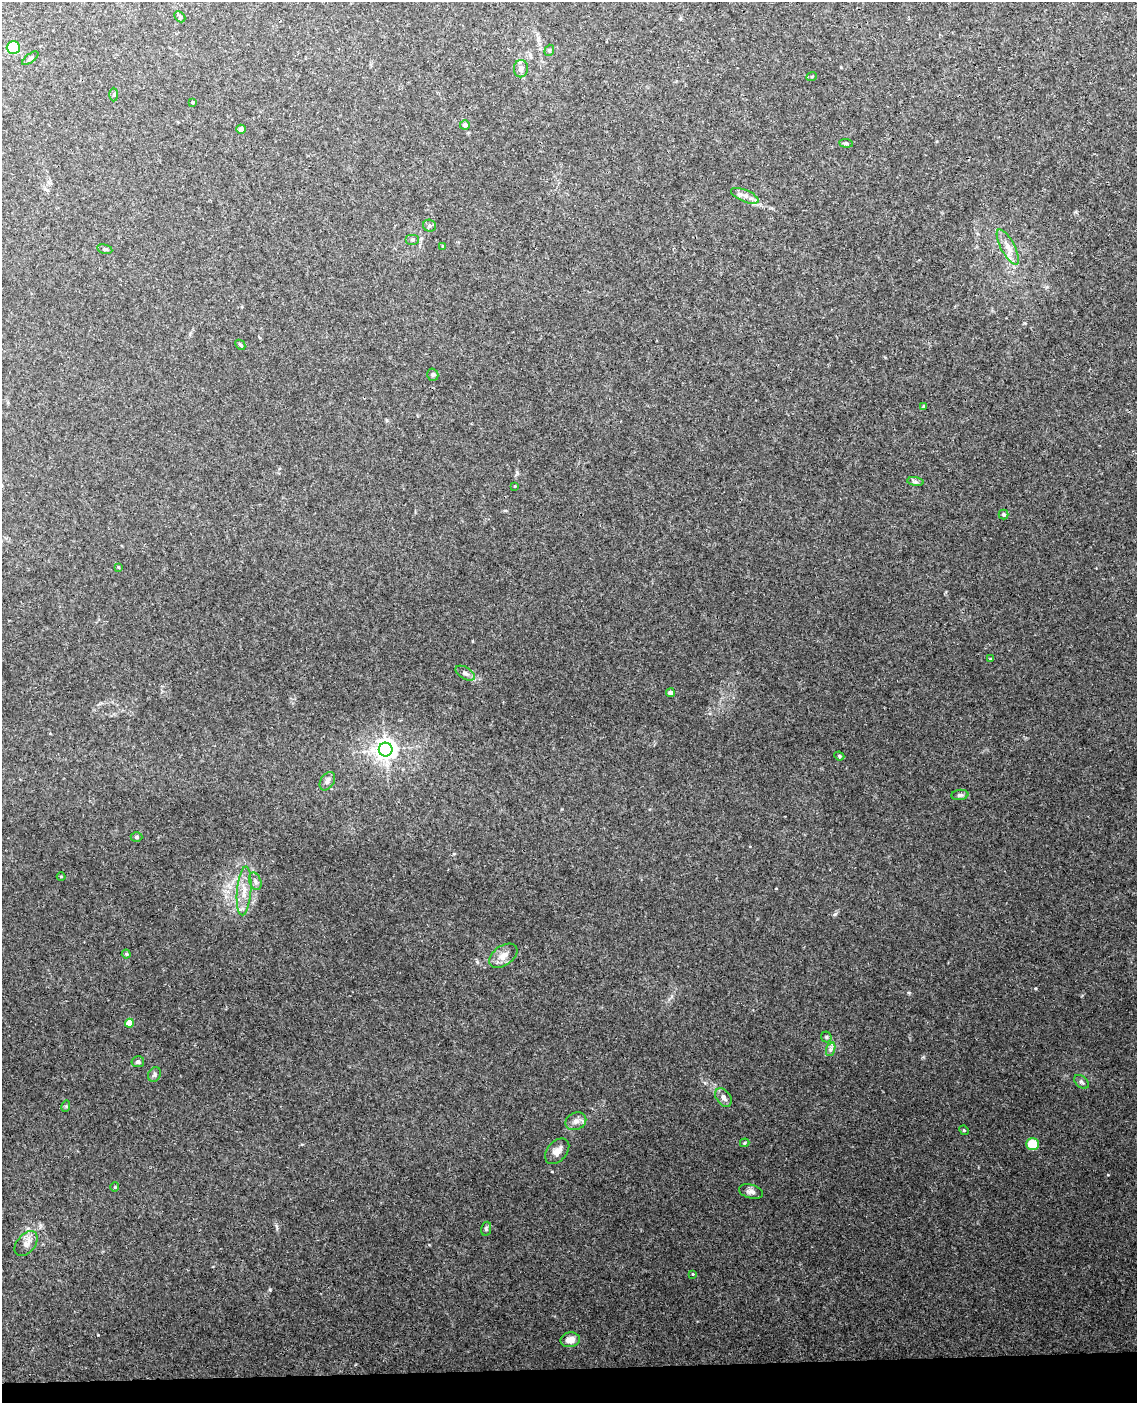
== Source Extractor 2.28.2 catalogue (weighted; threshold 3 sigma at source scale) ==
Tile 10 of 4 x 3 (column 2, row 3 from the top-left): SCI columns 1193-2327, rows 242-1642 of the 4652 x 4581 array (HDU 1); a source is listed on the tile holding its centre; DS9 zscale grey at full resolution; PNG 1139 x 1405 px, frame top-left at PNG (2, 2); each listed source drawn as its Kron ellipse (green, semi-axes under 4 px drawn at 4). Shown black and unused: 2% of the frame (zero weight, under 3 of 4 exposures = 6% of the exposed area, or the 3 px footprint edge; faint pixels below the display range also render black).
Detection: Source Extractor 2.28.2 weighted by HDU 2 'WHT'; one run over the whole footprint, this tile lists its part. Background 0.0392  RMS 0.004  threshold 0.0181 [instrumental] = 3 sigma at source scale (4.5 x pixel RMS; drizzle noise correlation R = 1.50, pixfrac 1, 0.05/0.05 arcsec/px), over >= 5 px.
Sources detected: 56; all 56 listed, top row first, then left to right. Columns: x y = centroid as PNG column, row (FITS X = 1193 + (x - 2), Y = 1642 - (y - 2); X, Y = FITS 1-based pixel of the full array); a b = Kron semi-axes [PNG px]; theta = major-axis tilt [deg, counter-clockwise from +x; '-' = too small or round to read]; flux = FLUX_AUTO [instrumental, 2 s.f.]
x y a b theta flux
180 17 6 4 -44 0.56
13 48 6 6 - 17
549 50 6 4 69 0.61
30 58 10 4 37 0.88
521 69 8 7 - 1.8
812 76 5 3 - 0.41
114 95 7 3 90 0.51
192 102 3 3 - 0.35
465 125 5 5 - 1.2
241 129 4 4 - 1.8
846 143 7 4 -5 0.69
745 196 15 6 -23 2.4
429 226 6 6 - 0.89
413 239 7 5 0 0.8
443 246 4 2 - 0.32
1008 247 20 7 -62 3.8
105 249 8 4 -12 0.74
240 345 6 3 -46 0.51
433 375 6 5 - 0.77
923 406 3 2 - 0.34
915 482 8 4 -8 0.84
515 486 3 3 - 0.28
1004 514 5 5 - 0.59
118 567 4 4 - 0.39
990 659 4 3 - 0.29
465 673 11 6 -31 1.3
670 693 4 4 - 1.4
386 750 7 7 - 260
839 756 5 4 - 0.49
327 781 10 6 57 1.4
960 795 8 5 7 0.91
136 837 6 4 -1 0.7
61 877 4 3 - 0.33
255 881 9 5 -72 1.2
244 891 24 7 85 4.7
126 954 4 4 - 0.52
503 956 16 10 35 3.5
129 1023 4 4 - 8
826 1037 6 5 - 0.62
831 1049 7 4 71 0.86
138 1062 6 5 - 0.8
154 1075 8 6 57 0.92
1081 1082 8 5 -42 0.87
724 1097 10 7 -53 1.9
66 1106 6 3 73 0.41
576 1121 11 8 24 2
964 1130 5 4 - 0.5
745 1143 5 3 - 0.43
1032 1144 6 6 - 8.3
557 1151 14 9 50 2.9
115 1187 4 4 - 0.4
751 1192 12 7 -14 1.6
486 1229 7 5 78 0.65
26 1244 14 9 50 3
693 1274 4 4 - 0.31
570 1340 9 7 11 3.1
Unlisted compact peaks at least as high as the median listed source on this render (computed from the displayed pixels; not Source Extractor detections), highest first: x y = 1035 988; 835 914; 98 1335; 270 1290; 909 993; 705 1083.